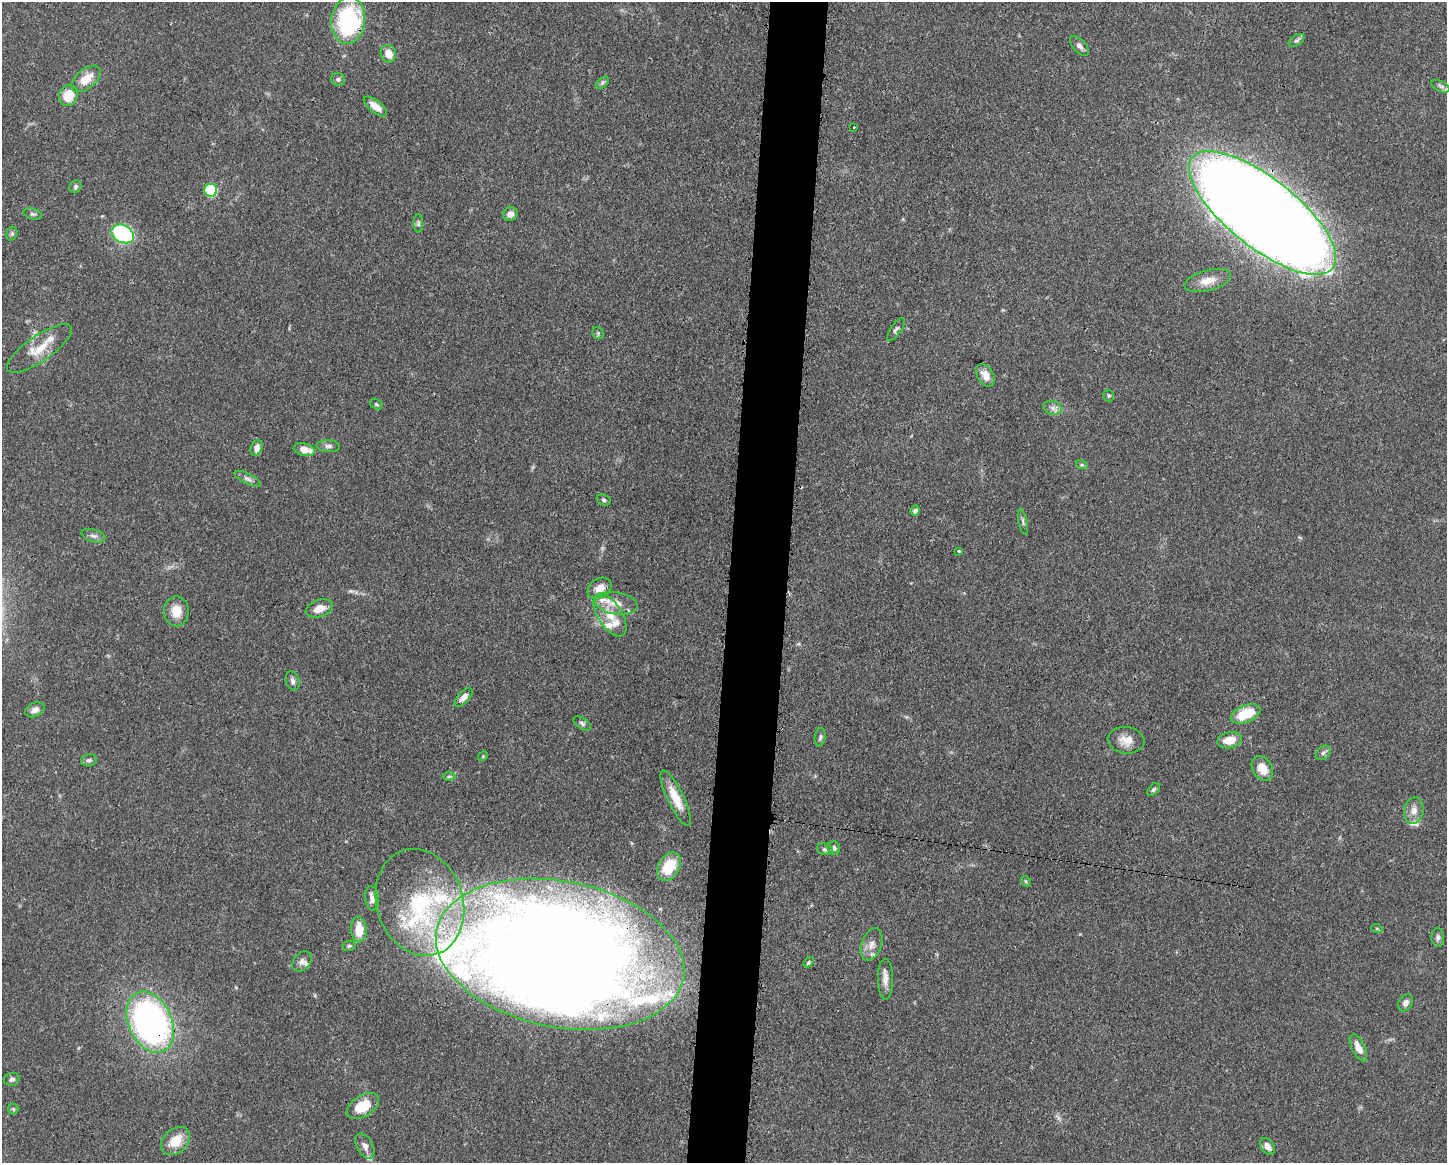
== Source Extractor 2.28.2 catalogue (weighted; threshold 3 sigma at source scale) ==
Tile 8 of 3 x 4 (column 2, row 3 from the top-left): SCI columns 1561-3005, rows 1163-2323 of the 4680 x 4647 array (HDU 1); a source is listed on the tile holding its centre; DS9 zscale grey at full resolution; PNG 1449 x 1165 px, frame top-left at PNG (2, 2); each listed source drawn as its Kron ellipse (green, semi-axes under 4 px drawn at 4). Shown black and unused: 4% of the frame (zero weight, under 3 of 4 exposures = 1% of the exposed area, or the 3 px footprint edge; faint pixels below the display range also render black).
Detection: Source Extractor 2.28.2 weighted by HDU 2 'WHT'; one run over the whole footprint, this tile lists its part. Background 0.0545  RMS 0.0032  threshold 0.0145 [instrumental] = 3 sigma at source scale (4.5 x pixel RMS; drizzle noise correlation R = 1.50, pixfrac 1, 0.05/0.05 arcsec/px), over >= 5 px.
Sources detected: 99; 3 inside a brighter object's white glare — neither listed nor drawn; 14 inside a brighter listed object's ellipse — not listed separately; the other 82 listed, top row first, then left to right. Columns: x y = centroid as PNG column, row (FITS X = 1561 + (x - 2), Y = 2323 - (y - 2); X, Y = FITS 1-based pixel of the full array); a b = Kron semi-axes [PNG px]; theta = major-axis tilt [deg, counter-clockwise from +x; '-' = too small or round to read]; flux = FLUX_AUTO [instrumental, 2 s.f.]
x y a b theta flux
348 20 23 17 83 36
1297 40 9 5 34 0.84
1079 46 12 6 -48 1.3
388 54 9 7 -70 3.3
86 79 17 9 39 5.6
338 79 7 6 - 0.83
603 83 7 4 43 0.63
1440 86 10 5 -26 0.94
68 95 11 9 62 6.7
375 106 14 6 -38 3.4
854 127 3 2 - 0.47
75 187 6 5 - 0.73
211 190 6 6 - 20
1262 213 89 34 -38 1100
33 214 9 5 -15 0.71
510 214 7 7 - 1.7
418 223 9 5 -89 0.67
12 234 7 5 71 0.61
123 234 12 8 -27 38
1208 281 24 10 15 4.5
896 329 13 5 55 0.96
598 333 6 5 - 0.53
39 348 38 13 35 7.5
985 375 12 8 -59 3.2
1109 395 6 5 - 0.53
376 404 7 4 -30 0.54
1053 408 9 7 -15 1.4
328 446 12 6 -4 1.1
257 448 8 5 72 1.8
304 450 11 6 -12 3.3
1082 465 6 4 -18 0.51
247 479 14 5 -26 1.2
604 500 7 5 -21 0.72
915 510 5 4 - 1.2
1023 522 13 4 -78 0.82
93 536 12 6 -15 1.2
959 551 3 3 - 0.88
600 588 13 9 33 3.5
616 603 21 11 -9 5.2
319 608 14 8 18 3.7
176 611 15 12 -90 4.9
610 615 24 12 -58 6.6
292 681 10 6 -72 1.2
463 697 11 5 47 2
35 710 10 7 25 2
1246 714 15 8 21 9.9
582 723 10 5 -36 0.86
820 737 9 5 82 0.83
1126 740 18 13 -8 4.1
1230 740 13 8 12 4.7
1323 753 8 6 45 0.86
483 756 5 4 - 0.38
89 760 8 6 10 0.78
1262 768 13 9 -58 4.7
449 776 6 4 2 0.52
1153 790 7 5 44 0.64
676 798 30 8 -65 6.8
1414 810 13 9 81 2.7
834 848 7 6 - 0.86
825 849 8 5 -16 0.74
669 867 15 10 60 11
1026 881 6 4 -45 0.42
372 898 12 7 -81 1.8
420 902 54 43 -72 43
1377 929 5 3 - 0.34
359 930 13 7 -87 6.2
1438 937 9 6 89 1
871 944 17 10 70 3
349 946 6 5 - 0.55
560 954 126 73 -11 760
302 961 11 8 52 1.6
809 962 6 4 50 0.43
885 979 20 7 -89 2.7
1405 1003 9 6 57 1.5
150 1022 32 21 -65 120
1358 1048 15 6 -64 3.4
12 1079 8 6 10 1.1
363 1106 18 10 32 8.5
13 1109 5 5 - 0.47
175 1141 16 12 42 6.5
365 1146 13 8 -62 1.8
1267 1146 9 6 -54 2.3
Overlapping masked pixels (flux is a lower limit): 4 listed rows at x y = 348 20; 1262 213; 560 954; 150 1022